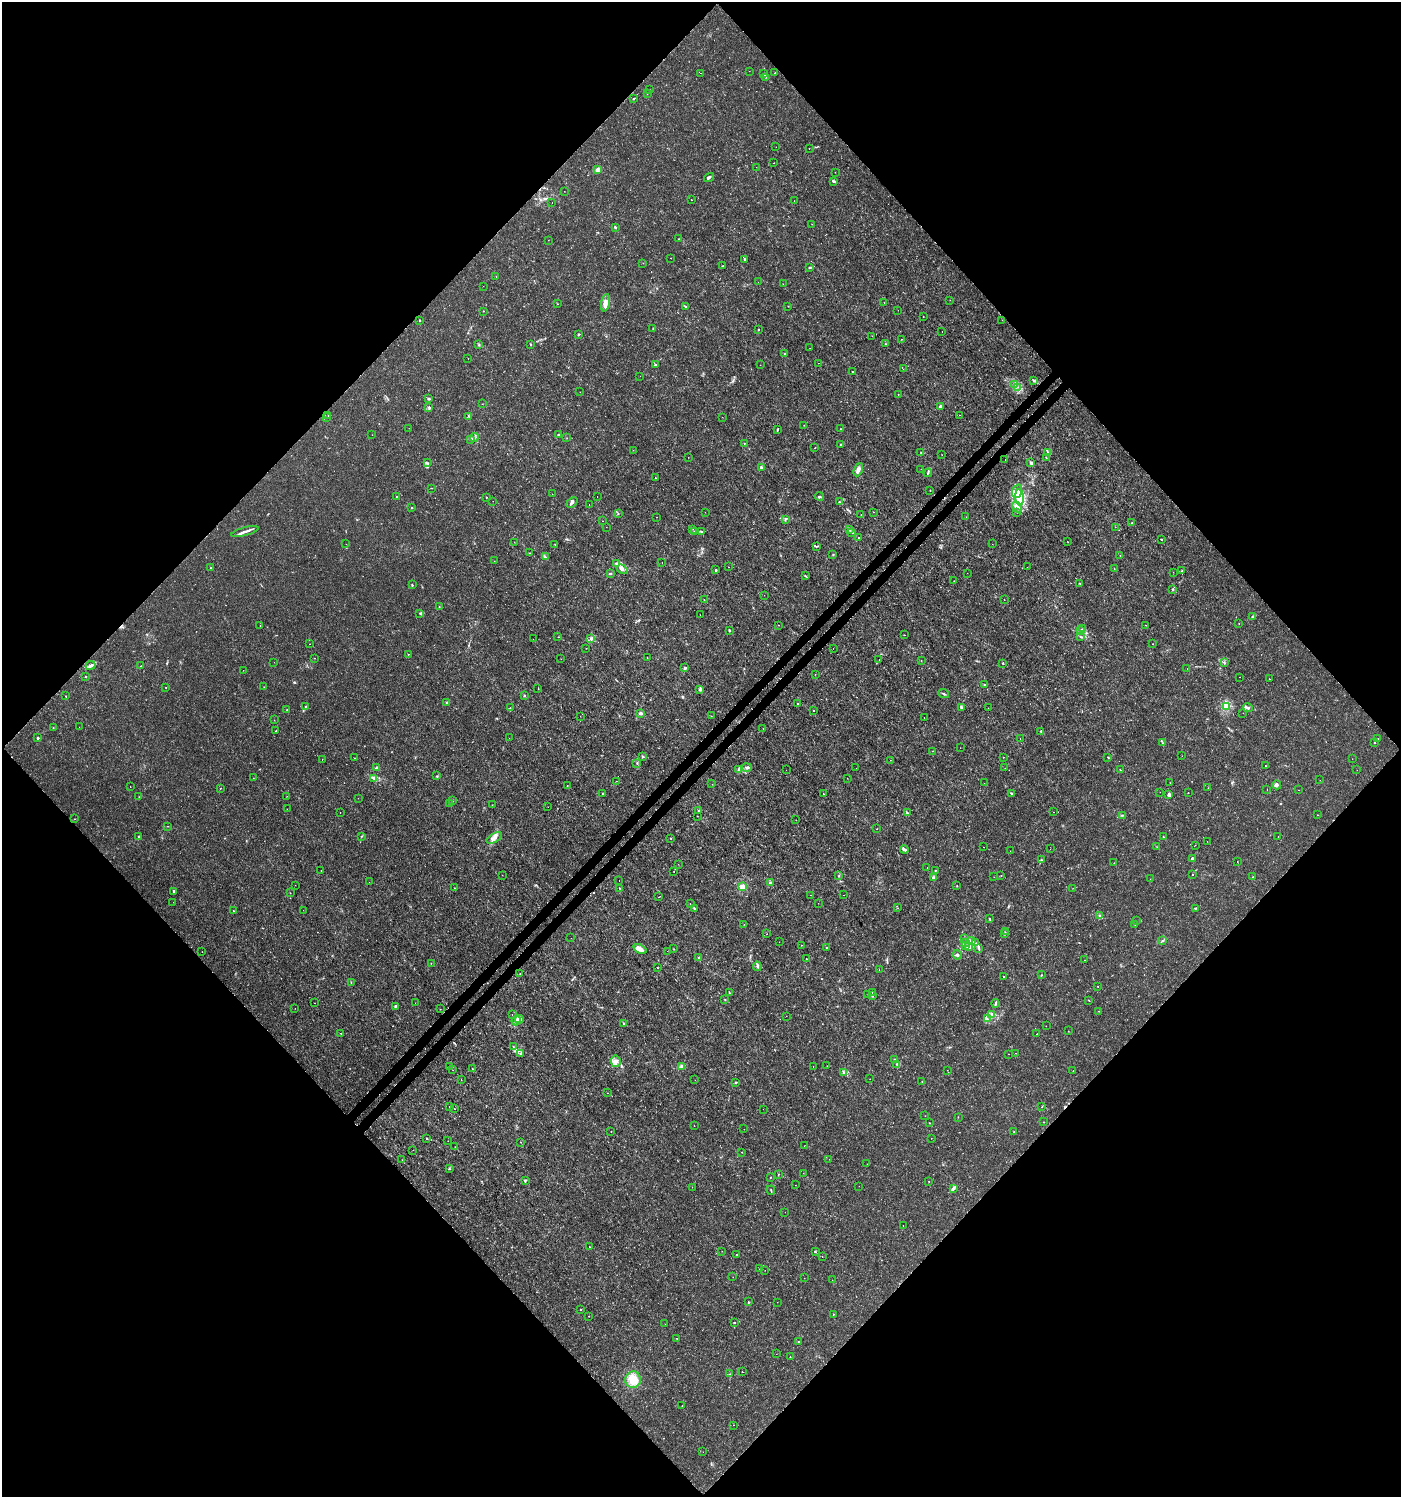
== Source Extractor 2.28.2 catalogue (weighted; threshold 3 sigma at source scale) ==
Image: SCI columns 199-5793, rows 50-6029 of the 6057 x 6072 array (HDU 1 of 3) = the unmasked area's bounding box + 8 px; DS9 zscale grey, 4 x 4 block average (1 PNG px = mean of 4 x 4 image px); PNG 1403 x 1499 px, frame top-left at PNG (2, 2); each listed source drawn as its Kron ellipse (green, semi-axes under 4 px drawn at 4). Shown black and unused: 51% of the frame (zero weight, under 3 of 4 exposures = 5% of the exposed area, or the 3 px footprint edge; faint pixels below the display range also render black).
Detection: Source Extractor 2.28.2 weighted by HDU 2 'WHT'. Background 0.00101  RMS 7.8e-04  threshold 0.0035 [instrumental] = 3 sigma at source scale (4.5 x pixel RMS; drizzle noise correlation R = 1.50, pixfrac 1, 0.0396/0.0396 arcsec/px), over >= 5 px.
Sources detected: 545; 6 too faint to see at this stretch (4 x 4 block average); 7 cosmic-ray / hot-pixel residue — neither listed nor drawn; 12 coinciding with a brighter row at this scale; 15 inside a brighter listed object's ellipse — not listed separately; of the other 505, all 500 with FLUX_AUTO >= 0.0648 (the completeness limit of this list) listed and drawn (5 fainter detections not listed), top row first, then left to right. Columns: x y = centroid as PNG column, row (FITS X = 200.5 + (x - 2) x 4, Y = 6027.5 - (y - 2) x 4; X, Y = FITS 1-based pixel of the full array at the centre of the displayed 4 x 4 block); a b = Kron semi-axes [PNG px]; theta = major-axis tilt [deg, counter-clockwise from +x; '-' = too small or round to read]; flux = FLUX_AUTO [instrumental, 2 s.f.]
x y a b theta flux
749 71 2 2 - 0.13
701 73 2 2 - 0.093
775 73 2 2 - 0.44
763 74 2 2 - 0.17
765 77 3 2 - 0.36
649 90 2 2 - 0.23
647 93 2 2 - 0.35
633 99 3 2 - 0.48
776 147 2 2 - 0.07
809 149 2 2 - 0.083
774 162 2 2 - 0.092
756 167 2 2 - 0.07
598 169 4 2 - 3.9
835 172 2 2 - 0.13
709 178 5 2 - 0.69
834 181 4 2 - 0.84
564 191 2 2 - 0.087
691 200 2 2 - 0.34
794 201 2 2 - 0.085
552 203 2 2 - 0.092
812 224 2 2 - 0.13
615 227 4 2 - 0.53
679 239 2 2 - 0.27
548 240 2 2 - 0.067
671 258 2 2 - 0.084
744 259 2 2 - 0.61
643 263 2 2 - 0.15
723 266 3 2 - 0.41
809 267 3 2 - 0.58
496 276 2 2 - 0.13
758 282 2 2 - 0.09
783 284 2 2 - 0.12
483 286 2 2 - 0.085
950 300 2 2 - 0.11
605 303 9 3 78 4
884 303 2 2 - 0.2
558 304 2 2 - 0.11
686 306 2 2 - 0.26
788 306 2 2 - 0.11
898 310 2 2 - 0.095
484 311 2 2 - 0.14
923 317 2 2 - 0.64
420 320 2 2 - 0.28
1002 320 2 2 - 0.081
653 328 2 2 - 0.28
758 330 2 2 - 0.34
942 332 2 2 - 0.14
578 334 2 2 - 0.3
872 336 2 2 - 0.1
902 339 2 2 - 0.16
885 344 2 2 - 0.28
479 345 2 2 - 0.39
531 345 3 2 - 0.35
810 348 2 2 - 0.084
785 354 2 2 - 0.26
468 359 2 2 - 0.17
818 363 2 2 - 0.096
655 365 2 2 - 0.75
760 365 2 2 - 0.091
903 369 2 2 - 0.13
852 372 2 2 - 0.3
640 376 2 2 - 0.22
1033 380 2 2 - 0.23
1014 384 2 2 - 0.33
1018 387 2 2 - 0.23
580 392 2 2 - 0.14
898 394 2 2 - 0.13
428 399 4 2 - 0.58
482 404 2 2 - 0.14
940 406 2 2 - 2.8
429 407 3 2 - 0.81
959 415 2 2 - 0.67
328 416 2 2 - 0.11
469 416 3 2 - 0.3
327 417 2 2 - 0.26
722 417 2 2 - 0.091
804 425 2 2 - 0.1
409 428 2 2 - 0.068
841 429 2 2 - 0.14
777 430 4 2 - 0.38
372 435 2 2 - 0.073
559 435 2 2 - 0.79
474 438 4 2 - 0.75
567 438 2 2 - 0.12
471 439 3 2 - 0.41
744 443 2 2 - 0.21
841 444 3 2 - 0.5
815 448 2 2 - 0.21
633 450 2 2 - 0.081
1048 452 3 2 - 0.44
921 453 2 2 - 0.14
942 455 2 2 - 0.12
688 457 2 2 - 0.099
1046 457 2 2 - 0.16
1005 459 2 2 - 0.1
428 463 2 2 - 0.45
1031 463 3 2 - 1.3
761 468 3 2 - 0.88
921 469 2 2 - 0.095
858 470 7 4 66 1.8
928 473 4 3 - 0.62
655 478 2 2 - 1.3
431 488 2 2 - 0.14
930 490 2 2 - 0.13
1017 491 7 4 71 2.5
552 494 2 2 - 0.18
397 496 2 2 - 0.43
487 497 2 2 - 0.22
597 497 2 2 - 0.072
819 497 4 2 - 0.61
1020 497 8 3 -87 3
493 501 2 2 - 0.15
572 502 6 2 42 1.2
839 502 2 2 - 0.22
589 504 2 2 - 0.079
1017 507 6 3 -64 1.6
412 508 2 2 - 0.27
705 512 2 2 - 0.1
873 512 2 2 - 0.27
1017 512 2 2 - 0.09
618 514 2 2 - 0.32
861 514 2 2 - 0.1
657 517 2 2 - 0.089
966 517 2 2 - 0.11
785 520 3 2 - 0.44
602 521 2 2 - 0.43
1132 523 2 2 - 0.23
606 527 2 2 - 0.12
1115 527 2 2 - 0.098
693 529 2 2 - 0.092
850 530 4 3 - 0.69
701 531 3 2 - 0.45
245 532 14 2 16 2.1
695 532 4 2 - 0.59
852 533 2 2 - 0.26
859 538 2 2 - 0.2
1161 539 2 2 - 0.34
1067 541 2 2 - 0.11
514 542 2 2 - 0.11
346 544 2 2 - 0.065
555 544 2 2 - 0.2
992 544 2 2 - 0.093
816 546 2 2 - 0.35
530 553 2 2 - 0.17
833 554 2 2 - 0.45
1120 555 2 2 - 0.1
545 557 3 2 - 0.74
494 561 2 2 - 0.11
662 562 2 2 - 0.14
617 563 2 2 - 0.39
729 567 2 2 - 0.12
1027 567 2 2 - 0.069
210 568 2 2 - 0.19
622 569 6 3 -32 1.3
1114 569 2 2 - 0.12
716 570 2 2 - 0.32
1182 571 2 2 - 0.35
1173 572 2 2 - 0.099
967 573 2 2 - 0.079
610 574 3 2 - 0.6
806 576 3 2 - 0.31
954 581 2 2 - 0.21
1079 583 3 2 - 0.25
412 585 2 2 - 0.37
1173 589 2 2 - 0.77
764 595 2 2 - 0.17
704 600 2 2 - 0.16
1004 600 2 2 - 0.22
439 607 2 2 - 0.16
420 613 3 2 - 0.47
700 615 2 2 - 0.083
1252 616 3 2 - 0.54
1239 624 2 2 - 0.13
778 625 2 2 - 0.1
1146 625 2 2 - 0.13
260 626 2 2 - 0.11
1083 629 3 2 - 0.42
729 630 2 2 - 0.52
1080 630 2 2 - 0.52
904 635 2 2 - 0.14
558 637 2 2 - 0.11
1081 637 3 2 - 0.36
533 639 2 2 - 0.11
591 639 4 2 - 0.79
1153 643 2 2 - 0.12
310 644 2 2 - 0.13
586 648 2 2 - 0.14
833 648 2 2 - 0.094
408 654 2 2 - 0.15
315 658 2 2 - 0.099
647 658 2 2 - 0.15
561 659 2 2 - 0.086
879 660 2 2 - 0.13
921 660 2 2 - 0.13
274 662 2 2 - 0.078
1003 663 2 2 - 0.39
1225 663 2 2 - 0.26
91 665 5 2 - 1.1
141 666 2 2 - 0.17
685 668 3 2 - 1
1187 669 2 2 - 0.16
243 670 2 2 - 0.074
815 674 2 2 - 0.22
85 677 3 2 - 0.34
1240 677 2 2 - 0.08
1269 679 2 2 - 0.19
984 685 3 2 - 0.65
166 687 2 2 - 0.15
264 687 2 2 - 0.08
538 689 2 2 - 0.24
699 690 4 2 - 0.6
944 694 6 2 -21 0.72
525 695 3 2 - 0.37
66 696 2 2 - 0.17
447 703 2 2 - 0.37
798 703 2 2 - 0.19
305 706 2 2 - 0.21
1226 706 2 2 - 31
962 707 3 2 - 0.52
510 708 2 2 - 0.13
988 708 2 2 - 0.12
1248 708 5 3 - 0.96
287 710 2 2 - 0.43
814 710 2 2 - 0.43
640 713 2 2 - 4.5
1243 713 2 2 - 0.095
580 716 2 2 - 0.073
711 716 2 2 - 0.083
924 717 2 2 - 0.13
274 720 2 2 - 0.078
53 727 2 2 - 0.16
79 727 2 2 - 0.083
763 729 2 2 - 0.14
276 731 2 2 - 0.24
1041 731 2 2 - 0.63
38 738 2 2 - 2.1
509 738 2 2 - 0.11
1020 739 2 2 - 0.18
1378 739 2 2 - 0.12
1162 743 2 2 - 0.24
1374 743 2 2 - 0.14
960 748 2 2 - 0.19
932 751 2 2 - 0.15
643 756 3 2 - 0.38
1182 756 2 2 - 0.084
1003 757 2 2 - 0.19
1108 757 3 2 - 0.34
355 758 2 2 - 0.16
322 759 2 2 - 0.35
1352 759 2 2 - 0.092
890 760 2 2 - 0.091
637 764 2 2 - 0.29
1265 766 2 2 - 0.19
377 768 4 2 - 0.8
747 768 4 3 - 0.95
856 768 2 2 - 0.07
1005 768 2 2 - 0.085
739 770 4 2 - 0.41
786 770 2 2 - 0.12
1120 770 3 2 - 0.17
1357 770 2 2 - 0.065
437 776 2 2 - 0.34
253 778 2 2 - 0.089
373 778 3 2 - 0.39
847 778 2 2 - 0.097
1320 780 2 2 - 0.11
617 781 2 2 - 0.18
1170 782 2 2 - 0.078
984 783 2 2 - 0.083
712 784 2 2 - 0.12
1277 785 4 3 - 0.78
567 786 2 2 - 0.1
130 787 2 2 - 0.16
220 788 2 2 - 0.15
1208 788 2 2 - 0.13
1267 790 2 2 - 0.079
1298 790 2 2 - 0.079
1160 792 2 2 - 0.091
1011 793 3 2 - 0.88
1188 793 2 2 - 0.2
603 794 2 2 - 0.34
823 794 2 2 - 0.29
1169 794 3 3 - 1
287 796 2 2 - 0.079
139 797 2 2 - 0.17
358 798 2 2 - 0.078
453 801 2 2 - 0.11
449 803 3 2 - 0.37
492 805 2 2 - 0.091
548 807 2 2 - 0.078
287 809 2 2 - 0.076
698 810 2 2 - 0.48
340 812 2 2 - 0.18
907 812 3 2 - 0.3
1054 812 2 2 - 0.52
1122 815 2 2 - 0.17
1317 815 2 2 - 0.14
697 816 2 2 - 0.13
74 819 2 2 - 0.12
796 820 2 2 - 0.12
168 826 2 2 - 0.12
877 829 2 2 - 0.21
362 836 2 2 - 0.18
1278 836 2 2 - 0.077
139 837 3 2 - 0.49
1164 837 3 2 - 0.27
494 838 8 4 28 2.4
670 838 2 2 - 0.2
1207 841 2 2 - 0.086
1195 845 2 2 - 0.098
983 847 2 2 - 0.19
1157 847 2 2 - 0.21
904 849 4 2 - 1.8
1050 849 2 2 - 0.08
1010 851 2 2 - 0.3
1192 858 2 2 - 0.86
1041 860 3 2 - 0.3
1237 861 2 2 - 0.18
1114 863 2 2 - 0.2
678 864 2 2 - 0.078
927 867 2 2 - 0.14
321 871 2 2 - 0.28
674 871 2 2 - 0.13
935 871 2 2 - 0.28
1192 874 2 2 - 0.31
502 875 2 2 - 0.12
1001 875 2 2 - 0.15
839 876 2 2 - 0.31
994 877 2 2 - 0.12
1253 877 2 2 - 0.19
933 878 3 2 - 1.4
1150 879 2 2 - 0.1
619 880 2 2 - 0.15
369 882 2 2 - 0.078
770 883 2 2 - 0.88
295 885 2 2 - 0.11
957 886 2 2 - 0.21
742 887 2 2 - 21
454 888 2 2 - 0.1
619 888 2 2 - 0.15
1073 888 2 2 - 0.11
174 891 3 2 - 0.44
290 893 2 2 - 0.14
810 895 2 2 - 0.11
844 895 2 2 - 0.16
658 897 2 2 - 0.09
173 902 2 2 - 0.078
818 903 2 2 - 0.36
690 904 2 2 - 0.17
694 908 3 2 - 0.4
898 908 2 2 - 0.092
1195 908 2 2 - 0.47
303 910 2 2 - 0.1
233 911 2 2 - 0.24
1099 915 3 2 - 0.39
989 919 3 2 - 0.5
1137 921 2 2 - 0.15
744 924 2 2 - 0.087
1135 925 2 2 - 0.13
1005 932 2 2 - 0.11
767 934 2 2 - 0.19
1004 934 2 2 - 0.27
571 938 2 2 - 0.1
965 938 2 2 - 0.12
971 940 3 2 - 0.49
1162 941 2 2 - 0.57
779 942 2 2 - 0.074
966 942 2 2 - 0.37
975 943 4 2 - 0.78
801 945 2 2 - 0.12
965 946 4 2 - 0.58
968 946 3 2 - 0.66
826 947 2 2 - 0.29
979 948 3 2 - 0.65
640 949 7 4 -22 5.8
674 949 2 2 - 0.23
667 951 2 2 - 0.1
202 952 2 2 - 0.25
957 955 5 3 - 0.83
699 958 3 2 - 0.85
806 959 2 2 - 0.24
1084 960 2 2 - 0.12
431 963 2 2 - 0.14
757 966 5 2 - 0.93
657 968 2 2 - 0.22
879 970 2 2 - 0.11
520 974 2 2 - 0.16
1041 975 2 2 - 0.26
1004 977 2 2 - 0.54
351 982 2 2 - 0.24
1098 986 2 2 - 0.19
729 992 3 2 - 0.22
872 993 2 2 - 0.14
868 995 2 2 - 0.27
872 996 2 2 - 0.22
725 999 2 2 - 0.26
1089 1000 3 2 - 0.24
314 1003 2 2 - 0.095
415 1003 2 2 - 0.077
996 1003 4 2 - 0.58
395 1006 2 2 - 0.75
295 1008 2 2 - 0.096
440 1009 2 2 - 0.15
1099 1011 2 2 - 0.14
992 1014 3 2 - 0.39
512 1015 2 2 - 0.26
786 1016 2 2 - 0.09
519 1019 4 3 - 2.8
987 1019 2 2 - 0.27
516 1020 5 3 - 1.2
624 1023 3 2 - 0.18
1046 1026 2 2 - 0.13
1068 1031 2 2 - 0.1
340 1033 2 2 - 0.21
1037 1034 2 2 - 0.17
513 1047 2 2 - 0.2
1016 1053 2 2 - 0.098
521 1054 2 2 - 0.17
1009 1054 2 2 - 0.11
895 1059 3 2 - 0.51
615 1061 6 5 - 2.2
897 1064 2 2 - 0.22
449 1066 2 2 - 0.11
682 1066 2 2 - 0.34
827 1066 2 2 - 0.16
813 1067 2 2 - 0.078
473 1069 3 2 - 0.22
453 1070 2 2 - 0.22
947 1070 2 2 - 0.086
1073 1071 2 2 - 0.1
843 1073 3 2 - 0.43
870 1079 2 2 - 0.098
461 1080 2 2 - 0.25
695 1080 2 2 - 0.09
922 1081 2 2 - 0.1
736 1082 3 2 - 0.4
607 1093 2 2 - 0.15
449 1107 2 2 - 0.35
1042 1107 2 2 - 0.59
454 1109 2 2 - 0.16
763 1109 2 2 - 0.078
925 1116 2 2 - 0.08
958 1117 2 2 - 0.17
1043 1122 2 2 - 0.15
929 1123 2 2 - 0.3
694 1125 2 2 - 0.1
744 1129 2 2 - 0.12
611 1131 2 2 - 0.16
1014 1131 2 2 - 0.2
427 1138 2 2 - 1
931 1138 2 2 - 0.1
448 1141 2 2 - 0.1
520 1142 2 2 - 0.11
804 1146 2 2 - 0.081
455 1147 2 2 - 0.095
413 1150 2 2 - 0.16
742 1152 2 2 - 0.39
829 1159 2 2 - 0.075
402 1160 2 2 - 0.072
867 1164 2 2 - 0.079
449 1168 2 2 - 0.18
803 1173 2 2 - 0.13
778 1174 2 2 - 0.12
770 1177 2 2 - 0.21
525 1180 3 2 - 0.47
929 1182 2 2 - 0.14
795 1185 2 2 - 0.091
859 1186 2 2 - 0.083
692 1187 2 2 - 0.11
953 1188 4 2 - 1.4
771 1190 5 2 - 0.35
785 1212 2 2 - 0.09
903 1225 2 2 - 0.22
589 1247 2 2 - 0.2
722 1251 2 2 - 0.098
815 1251 3 2 - 0.31
737 1254 2 2 - 0.39
822 1256 2 2 - 0.34
759 1269 2 2 - 0.099
765 1270 2 2 - 0.086
733 1277 2 2 - 0.089
804 1278 2 2 - 0.076
832 1280 2 2 - 0.14
748 1302 2 2 - 0.21
777 1302 2 2 - 0.081
581 1309 2 2 - 0.53
833 1314 2 2 - 0.22
589 1316 2 2 - 0.29
735 1323 2 2 - 0.25
665 1324 2 2 - 0.14
677 1338 2 2 - 0.22
798 1341 2 2 - 0.19
776 1354 2 2 - 0.12
790 1357 2 2 - 0.12
742 1371 2 2 - 0.82
730 1374 2 2 - 0.23
633 1380 8 7 - 7.6
682 1406 2 2 - 0.2
734 1425 2 2 - 0.72
703 1452 2 2 - 0.15
Diffuse or blended objects may show on this block-average render without a row.